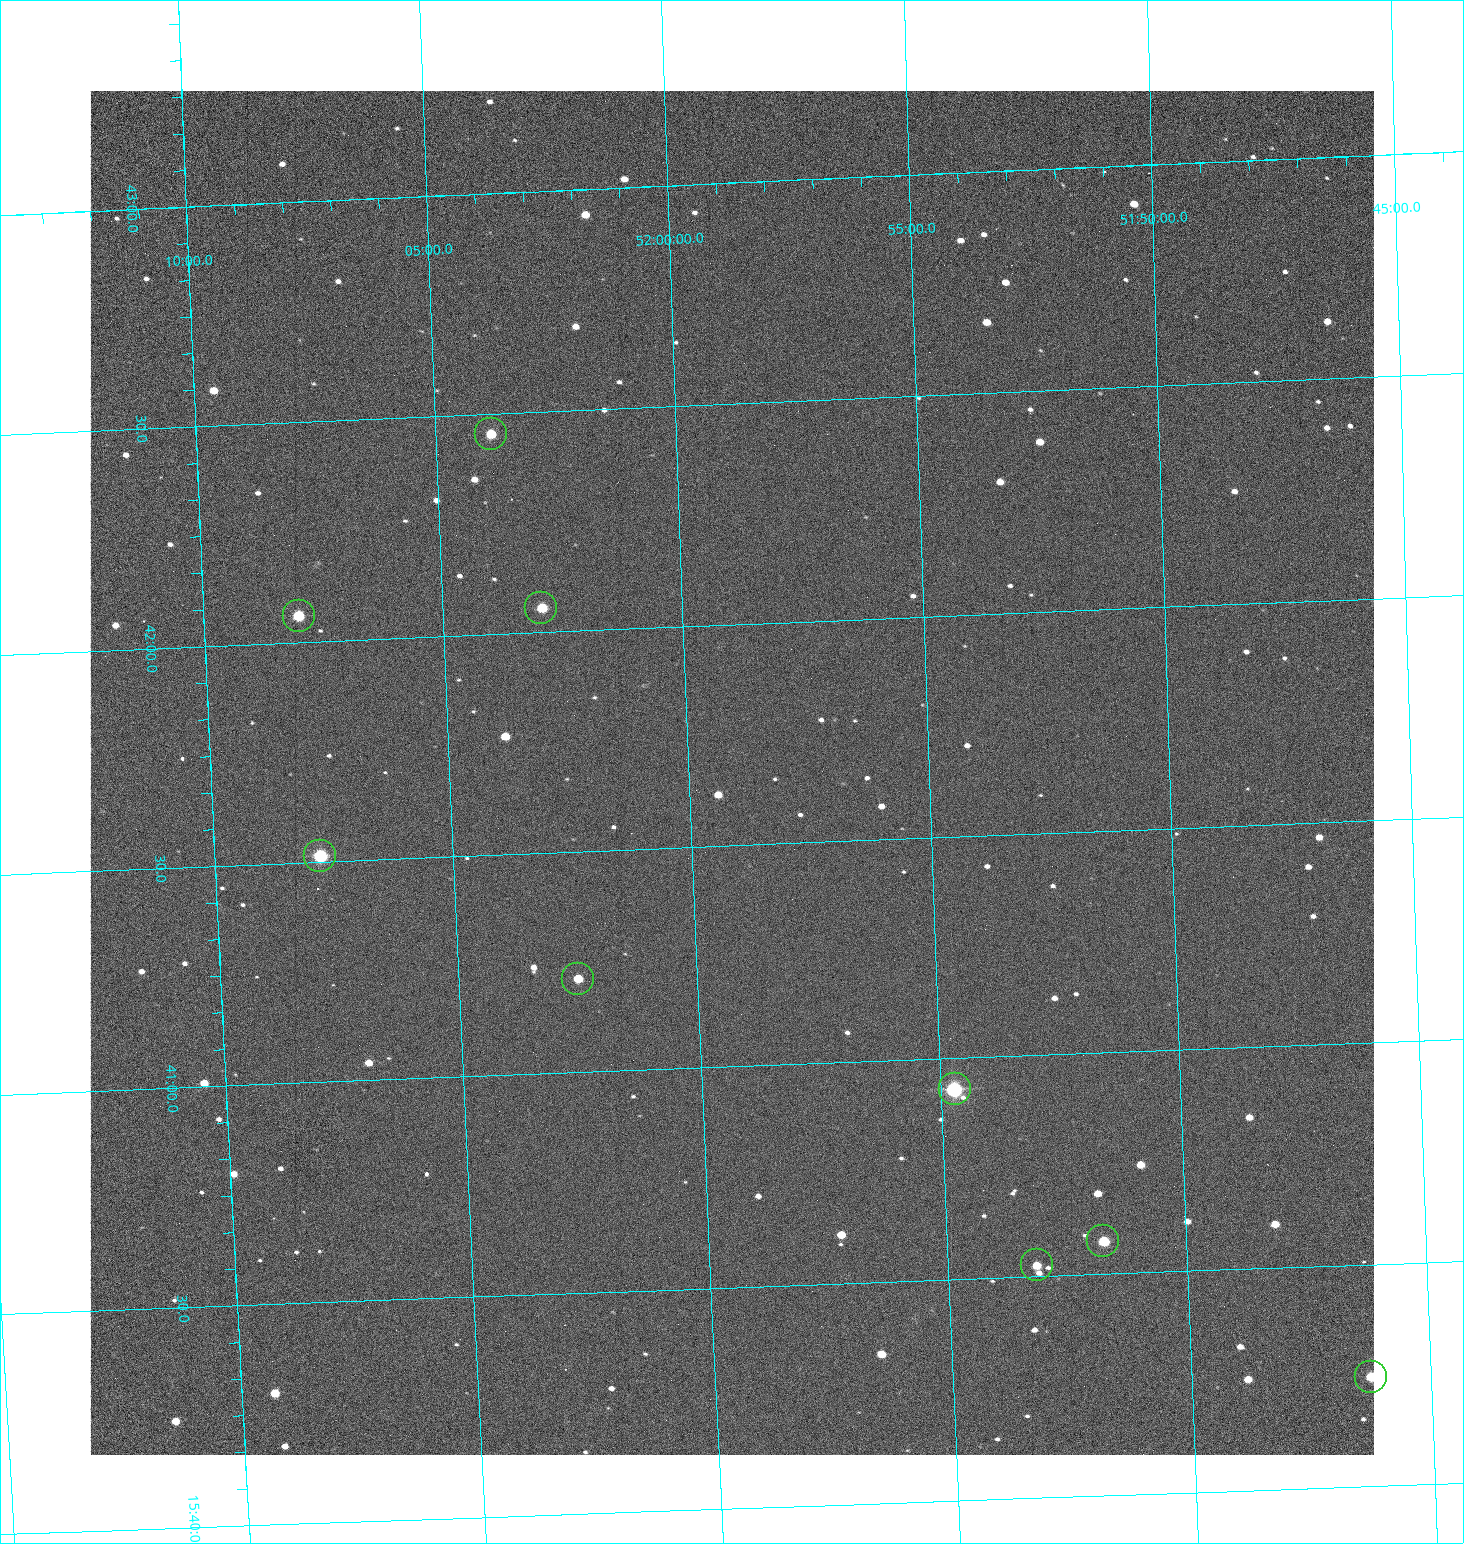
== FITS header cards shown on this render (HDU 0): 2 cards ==
NAXIS1  =                 1284 /fastest changing axis
NAXIS2  =                 1364 /next to fastest changing axis

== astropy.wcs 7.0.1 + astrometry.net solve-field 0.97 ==
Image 1284 x 1364 px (HDU 0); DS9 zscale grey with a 90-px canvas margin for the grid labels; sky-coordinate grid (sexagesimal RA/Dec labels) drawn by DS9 from the SOLVED WCS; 9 Tycho-2 reference stars matched to detected sources circled (green)
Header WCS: RA---TAN/DEC--TAN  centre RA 15:41:40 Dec +51:59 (235.42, +51.99 deg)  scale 1.26 arcsec/px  FOV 26.9' x 28.5'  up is +92 deg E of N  parity flipped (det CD > 0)
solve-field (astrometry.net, Tycho-2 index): VERIFIED the header's WCS against the Tycho-2 star catalogue (9 matches, 0 conflicts) and refined it, rather than solving blind
Solved WCS: RA---TAN-SIP/DEC--TAN-SIP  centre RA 15:41:40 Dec +51:59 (235.42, +51.99 deg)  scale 1.25 arcsec/px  FOV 26.8' x 28.5'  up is +92 deg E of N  parity flipped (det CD > 0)
The solver's refit moves the header's centre by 0.63 arcsec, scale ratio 0.9972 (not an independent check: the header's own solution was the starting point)
Tycho-2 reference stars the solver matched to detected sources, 9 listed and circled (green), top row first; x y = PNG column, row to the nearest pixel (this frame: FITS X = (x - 90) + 1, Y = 1364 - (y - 91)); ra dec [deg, ICRS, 3 dp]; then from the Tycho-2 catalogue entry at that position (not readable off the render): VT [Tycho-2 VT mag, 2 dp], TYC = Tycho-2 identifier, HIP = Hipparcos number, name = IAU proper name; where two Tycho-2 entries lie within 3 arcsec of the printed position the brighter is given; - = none
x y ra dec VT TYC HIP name
491 434 235.614 +52.064 11.61 3489-1132-1 - -
541 608 235.514 +52.049 11.19 3489-1407-1 - -
299 616 235.515 +52.133 11.12 3489-1380-1 - -
320 856 235.378 +52.130 9.31 3489-1322-1 76850 -
578 979 235.303 +52.042 11.52 3489-958-1 - -
955 1089 235.232 +51.912 9.59 3489-824-1 - -
1103 1241 235.143 +51.862 10.97 3489-1016-1 - -
1037 1265 235.131 +51.886 12.29 3489-908-1 - -
1371 1377 235.062 +51.771 11.53 3489-1453-1 - -